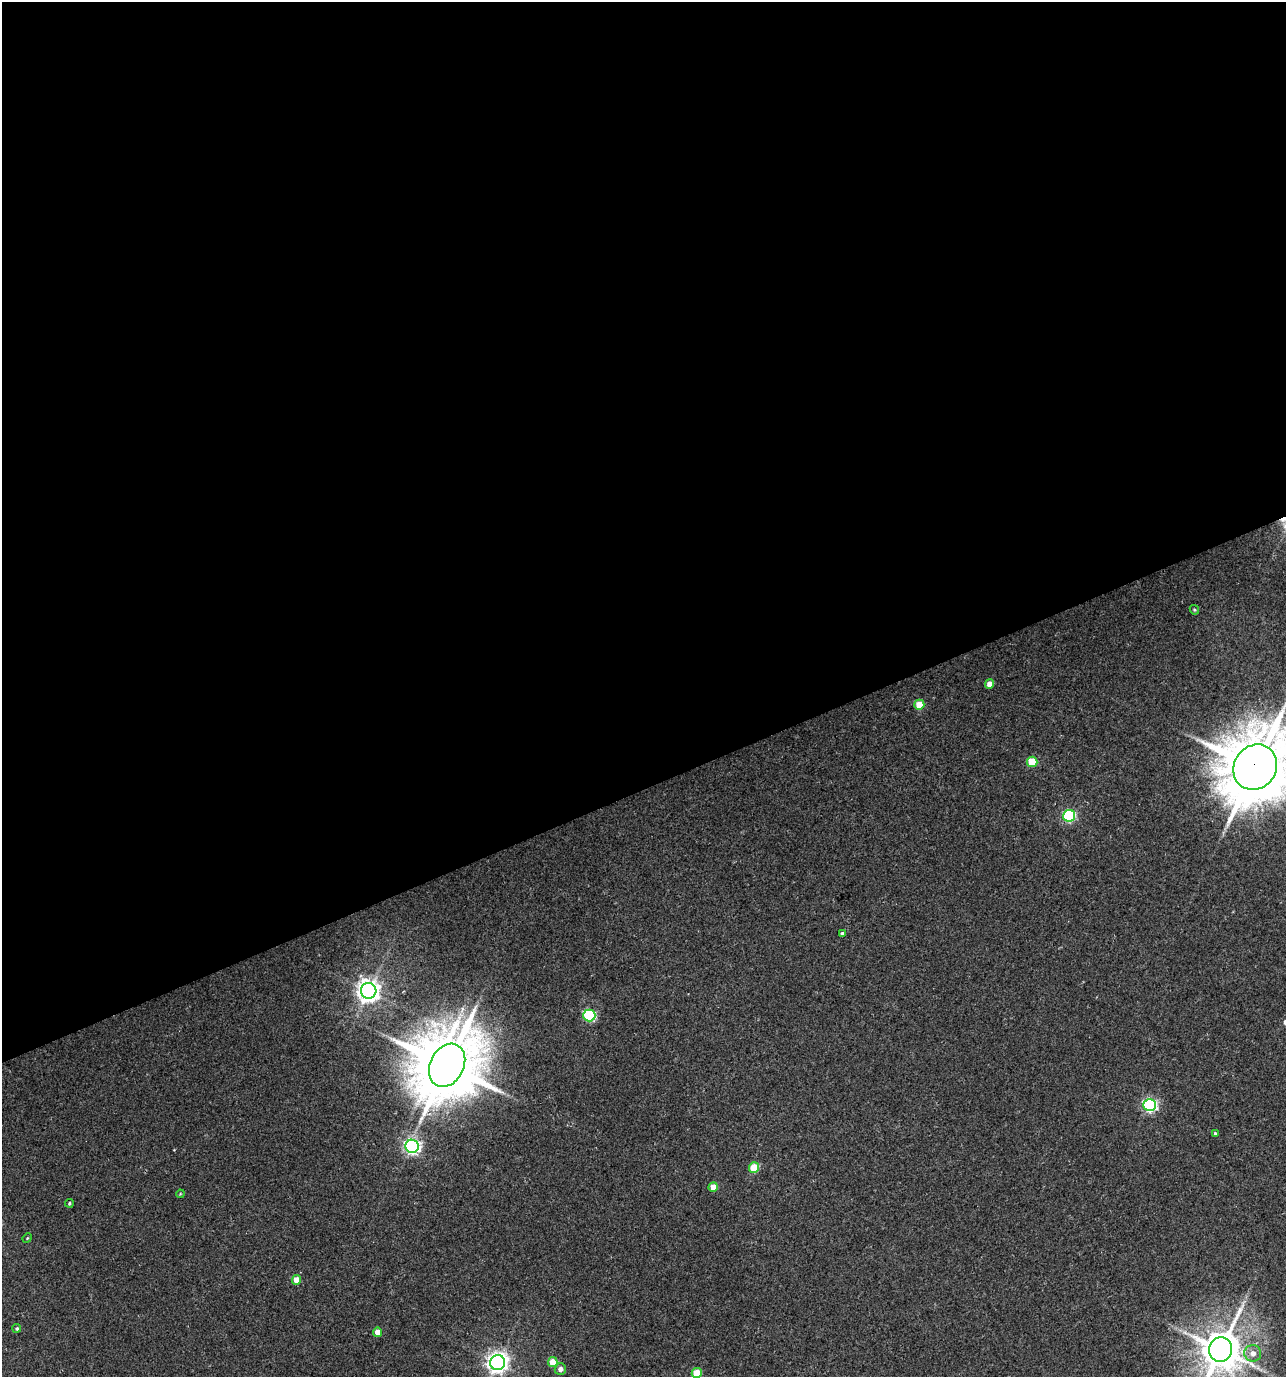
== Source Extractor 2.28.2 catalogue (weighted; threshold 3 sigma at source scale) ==
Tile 2 of 4 x 4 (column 2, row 1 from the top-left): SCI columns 1417-2700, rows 4128-5502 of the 5346 x 5507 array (HDU 1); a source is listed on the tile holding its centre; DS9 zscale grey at full resolution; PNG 1288 x 1379 px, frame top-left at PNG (2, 2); each listed source drawn as its Kron ellipse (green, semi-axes under 4 px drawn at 4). Shown black and unused: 57% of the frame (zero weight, under 3 of 4 exposures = <1% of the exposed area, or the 3 px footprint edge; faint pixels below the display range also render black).
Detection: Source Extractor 2.28.2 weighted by HDU 2 'WHT'; one run over the whole footprint, this tile lists its part. Background 0.0212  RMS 0.0066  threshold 0.0299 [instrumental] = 3 sigma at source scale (4.5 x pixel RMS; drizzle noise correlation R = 1.50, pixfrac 1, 0.0396/0.0396 arcsec/px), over >= 5 px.
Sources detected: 28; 1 inside a brighter object's white glare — neither listed nor drawn; the other 27 listed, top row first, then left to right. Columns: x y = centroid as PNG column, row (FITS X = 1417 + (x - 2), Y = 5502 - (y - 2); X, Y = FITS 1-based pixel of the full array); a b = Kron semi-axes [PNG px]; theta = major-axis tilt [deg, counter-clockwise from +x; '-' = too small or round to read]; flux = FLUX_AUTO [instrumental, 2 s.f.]
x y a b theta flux
1194 610 5 4 - 0.92
989 684 5 4 - 6.3
919 705 5 5 - 17
1032 762 5 5 - 26
1255 767 24 21 54 5600
1069 816 6 6 - 80
842 934 4 4 - 1.7
369 991 7 7 - 560
589 1015 6 6 - 77
447 1065 23 17 63 4600
1150 1105 6 6 - 120
1215 1133 4 4 - 1.2
412 1146 6 6 - 190
754 1167 5 5 - 23
713 1187 5 4 - 8.5
180 1194 4 3 - 0.57
69 1203 4 4 - 1
27 1238 5 4 - 0.64
296 1280 5 4 - 8.1
17 1328 4 4 - 1.1
377 1332 4 4 - 8.2
1221 1349 12 11 - 2300
1253 1353 8 8 - 5.3
553 1362 5 5 - 16
498 1363 7 7 - 440
560 1369 6 5 - 3.8
697 1373 5 5 - 22
Overlapping masked pixels (flux is a lower limit): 1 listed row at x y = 1255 767
Isophote crosses this tile's border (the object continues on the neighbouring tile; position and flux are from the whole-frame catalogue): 3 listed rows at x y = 1255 767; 1221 1349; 697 1373